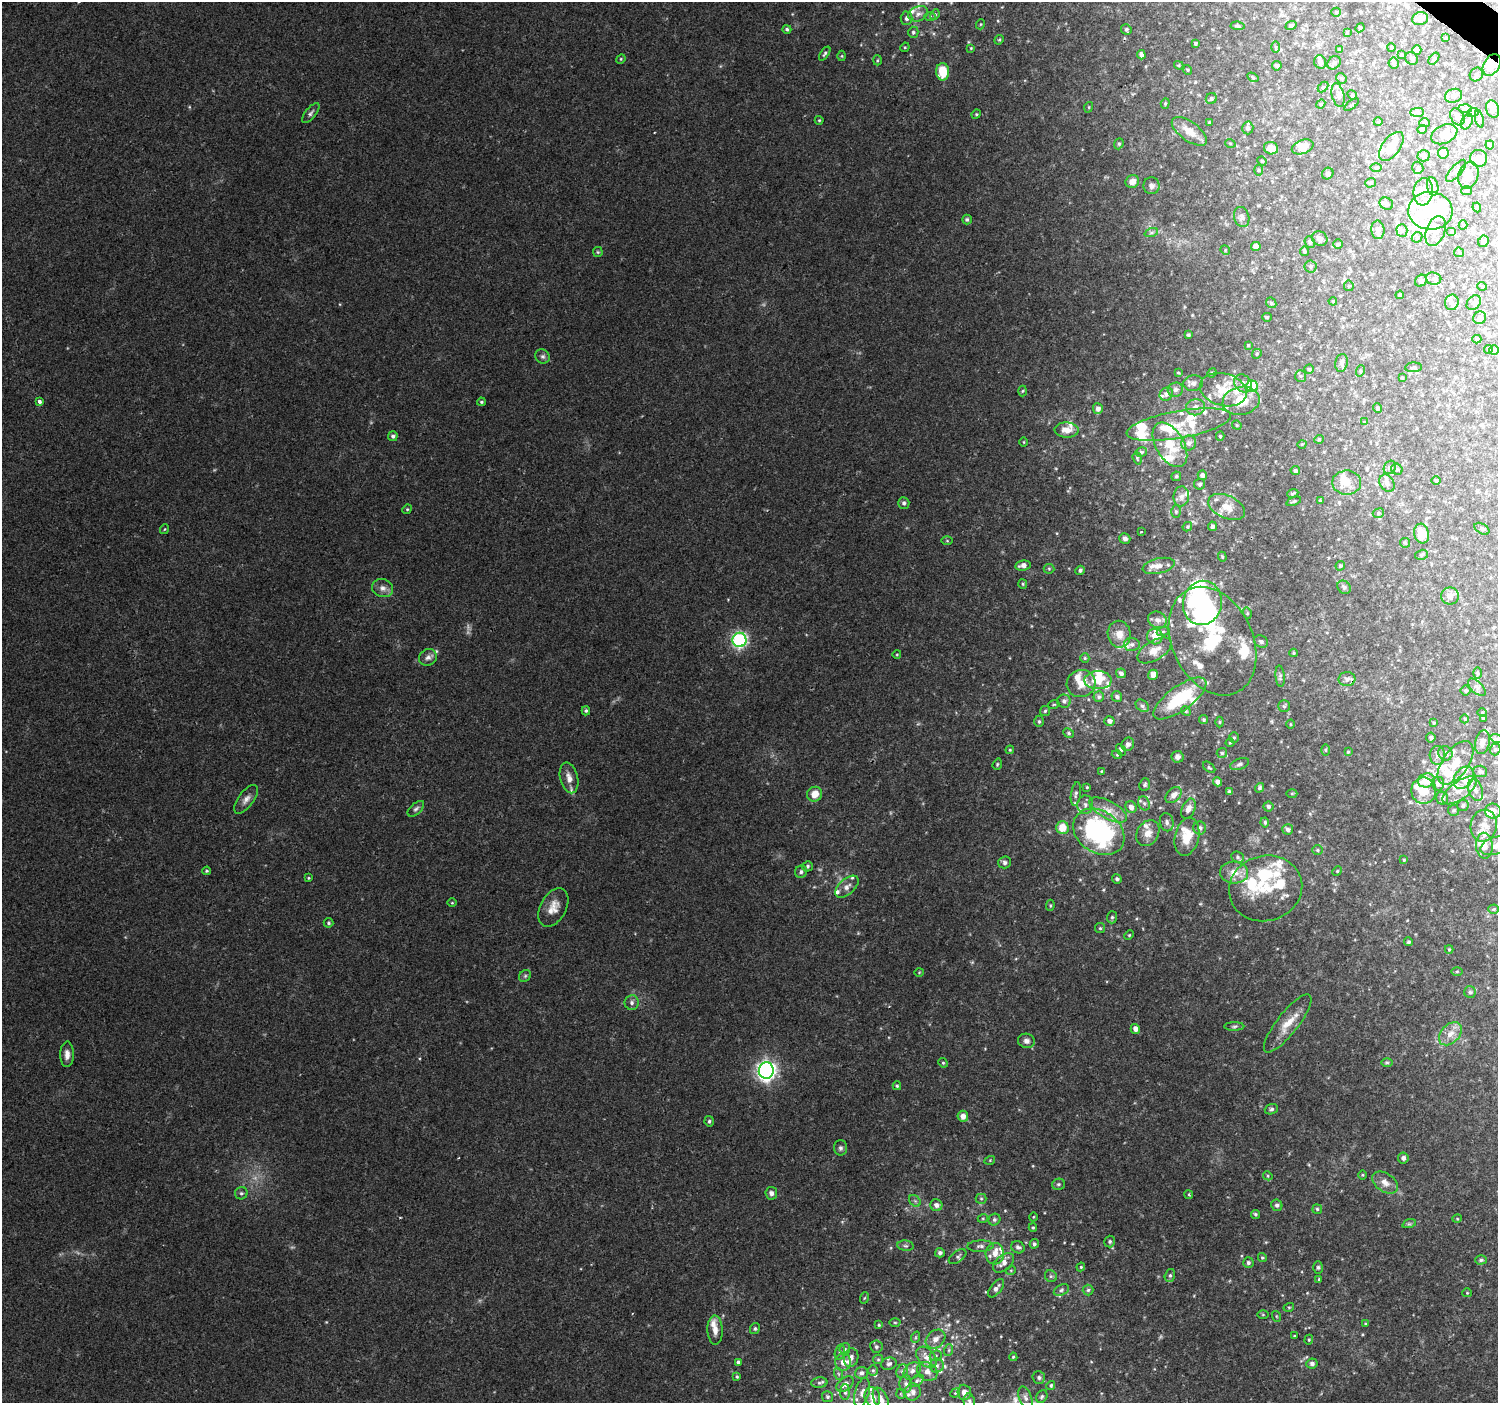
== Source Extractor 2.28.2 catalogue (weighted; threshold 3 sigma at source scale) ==
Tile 10 of 4 x 4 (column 2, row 3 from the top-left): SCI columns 1504-2999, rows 1645-3045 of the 5991 x 6023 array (HDU 1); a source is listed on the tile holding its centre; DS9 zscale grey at full resolution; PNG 1500 x 1405 px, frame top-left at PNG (2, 2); each listed source drawn as its Kron ellipse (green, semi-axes under 4 px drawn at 4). Shown black and unused: <1% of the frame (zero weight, under 2 of 3 exposures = <1% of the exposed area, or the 3 px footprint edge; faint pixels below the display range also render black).
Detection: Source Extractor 2.28.2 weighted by HDU 2 'WHT'; one run over the whole footprint, this tile lists its part. Background 0.127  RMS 0.0086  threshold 0.0387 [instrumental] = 3 sigma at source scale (4.5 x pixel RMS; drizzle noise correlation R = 1.50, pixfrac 1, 0.0396/0.0396 arcsec/px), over >= 5 px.
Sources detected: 542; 3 too faint to see at this stretch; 10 inside a brighter object's white glare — neither listed nor drawn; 85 inside a brighter listed object's ellipse — not listed separately; the other 444 listed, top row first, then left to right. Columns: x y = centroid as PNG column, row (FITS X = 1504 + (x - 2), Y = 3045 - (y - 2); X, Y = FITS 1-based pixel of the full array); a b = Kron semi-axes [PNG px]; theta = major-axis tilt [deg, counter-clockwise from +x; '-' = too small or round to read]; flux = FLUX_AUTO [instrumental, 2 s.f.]
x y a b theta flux
1336 12 5 4 - 0.98
918 14 10 7 21 4.2
935 15 5 4 - 1.4
930 16 6 4 1 1.2
906 18 7 6 - 2.8
1420 19 8 6 13 5.3
981 24 5 3 - 0.76
1238 26 7 4 -7 1.4
1291 26 5 4 - 1.8
1360 28 4 4 - 1
787 29 4 4 - 1.5
1126 29 5 5 - 1.9
913 32 5 5 - 1.6
1347 32 4 3 - 0.9
1446 38 3 3 - 0.91
999 40 5 4 - 1
1195 43 3 3 - 1.4
905 47 5 4 - 0.9
1276 47 6 4 -89 1.2
971 48 4 4 - 0.74
1391 48 4 3 - 0.96
1339 50 4 3 - 1.2
1417 50 5 4 - 3
825 54 8 4 55 1.6
1141 55 4 4 - 3.3
1402 55 3 2 - 0.72
842 56 5 3 - 0.81
1411 58 7 6 - 1.9
621 59 5 4 - 0.94
1434 59 7 4 53 1.3
877 60 5 3 - 0.89
1320 62 7 6 - 2.8
1334 63 7 6 - 2
1394 63 5 5 - 1.2
1179 65 4 4 - 1.1
1492 65 11 8 59 9.4
1277 66 5 5 - 1.8
1188 70 5 3 - 0.87
943 72 8 6 -88 21
1476 74 7 6 - 2.1
1253 77 6 4 -31 1.1
1341 78 6 4 -45 1.4
1323 87 6 4 45 1.1
1338 95 12 6 -76 3.8
1352 95 5 4 - 1.1
1453 96 9 7 19 3.5
1211 99 6 5 - 1.7
1165 103 5 4 - 1.3
1321 104 4 4 - 1
1352 105 8 3 40 0.9
1089 107 5 3 - 0.79
1465 109 7 4 -2 1.8
1493 109 9 6 -71 6.6
1417 112 7 4 1 2
1473 112 6 4 18 1.3
311 113 12 5 51 2.5
976 114 5 4 - 1
1457 117 9 6 -59 4
1479 119 9 3 -76 1.4
819 120 4 4 - 0.94
1378 122 4 3 - 0.73
1467 122 8 5 64 2.4
1209 123 4 3 - 1.5
1424 123 5 4 - 1.1
1248 128 6 6 - 2.5
1422 129 5 4 - 2.4
1189 131 20 9 -36 13
1444 134 14 9 25 8.1
1230 143 5 3 - 0.75
1119 144 6 4 68 1.2
1490 145 4 4 - 2.6
1391 146 17 9 54 14
1303 147 11 7 21 9.6
1271 148 7 6 - 6.9
1443 153 5 5 - 4.4
1423 156 6 5 - 3.6
1479 158 8 8 - 7.2
1262 161 5 4 - 1
1376 168 6 4 1 1.1
1418 168 6 5 - 1.7
1258 170 5 3 - 0.97
1456 171 14 5 49 3.3
1328 174 6 5 - 1.9
1468 175 14 9 70 8.9
1132 181 7 6 - 5.1
1371 183 5 5 - 1.3
1152 186 8 8 - 3.1
1433 187 9 5 -79 2.7
1467 191 5 4 - 1.3
1423 192 14 9 84 9.6
1386 204 7 6 - 2.3
1477 207 5 4 - 1.1
1430 211 22 19 -1 38
1242 217 10 7 -73 3.2
967 220 5 5 - 1.6
1463 225 4 4 - 0.84
1378 230 9 6 -85 4.3
1402 230 6 5 - 2
1436 231 15 9 70 11
1452 232 5 4 - 1.7
1151 233 7 4 19 1.7
1417 237 6 4 43 1.4
1320 239 8 7 - 3.4
1483 241 6 5 - 2.1
1310 242 6 5 - 1.9
1338 244 4 4 - 1.1
1256 247 4 4 - 7.8
1225 250 5 4 - 0.83
1304 251 5 4 - 1.5
598 252 5 5 - 1.2
1459 252 5 4 - 1.2
1311 266 6 6 - 2
1433 279 8 6 -4 2.9
1421 281 6 5 - 1.9
1349 286 5 5 - 1.1
1482 286 5 3 - 0.72
1400 295 4 4 - 1.9
1333 301 4 4 - 0.86
1452 302 8 6 79 3.1
1271 303 6 4 -44 1.2
1474 303 8 6 47 2.4
1267 317 5 4 - 1
1480 318 6 6 - 2.7
1188 335 3 3 - 1.2
1477 339 4 4 - 1.3
1248 345 3 3 - 0.78
1489 349 4 4 - 1.4
1494 350 5 4 - 1.2
1257 354 5 4 - 1.1
543 356 7 7 - 2.3
1341 363 9 6 77 2.7
1413 367 8 5 3 1.6
1309 369 4 4 - 1.2
1360 371 6 3 71 0.87
1178 373 4 3 - 0.86
1212 373 5 4 - 0.96
1301 376 6 5 - 1.5
1402 378 3 3 - 1.1
1193 383 10 7 9 3.9
1243 383 10 8 -47 5.1
1252 386 6 5 - 51
1175 390 8 7 - 3.5
1223 390 24 16 -15 21
1023 391 5 3 - 0.97
1166 394 7 6 - 3.4
39 401 4 3 - 3.8
1241 401 18 14 11 22
481 402 4 3 - 1.2
1196 407 10 8 7 4.8
1378 408 5 4 - 1.5
1098 409 5 5 - 3.6
1364 422 4 3 - 0.58
1179 424 53 13 10 27
1237 425 5 4 - 1.1
1067 430 12 7 -3 8.8
393 436 5 5 - 2.3
1220 436 4 4 - 1.2
1319 439 4 4 - 0.98
1024 442 5 3 - 0.73
1189 443 7 7 - 3.7
1302 444 4 3 - 0.66
1170 445 24 14 -59 22
1141 452 6 4 13 1.3
1137 458 6 4 -71 1.2
1390 467 7 5 57 2.3
1397 469 6 5 - 1.8
1295 471 5 4 - 1.9
1202 475 5 4 - 2.7
1176 476 5 4 - 1.4
1436 481 5 3 - 0.95
1347 483 14 12 -1 9.3
1387 483 9 7 -59 3.8
1200 484 5 5 - 2
1293 493 6 3 23 1.1
1181 496 10 8 83 4.4
1294 501 7 4 22 1.4
1320 501 4 4 - 1.1
904 503 6 5 - 1.9
1227 507 19 11 -25 13
407 509 5 4 - 1
1176 511 6 5 - 1.2
1378 513 5 4 - 1.3
1212 526 5 4 - 2.4
1187 527 5 4 - 0.98
165 529 5 3 - 0.77
1482 529 8 5 -30 1.8
1141 532 3 2 - 1.1
1422 534 10 7 -75 14
1125 538 6 5 - 2.8
947 541 6 4 -1 0.97
1405 543 5 4 - 1
1421 555 6 5 - 1.5
1222 557 5 4 - 1.1
1023 565 8 5 8 4.4
1159 566 16 7 14 6.4
1340 566 5 4 - 1.5
1049 569 5 5 - 1.2
1080 570 5 4 - 2.1
1023 584 5 4 - 1.1
1344 587 7 6 - 2.4
383 588 11 9 -18 4.9
1450 596 9 8 - 5.4
1202 603 22 19 78 140
1247 613 6 3 -73 0.98
1157 620 9 8 - 4.3
1163 631 6 4 19 1.2
1119 634 13 11 -81 8.7
1155 637 8 7 - 8.3
739 640 7 7 - 180
1213 641 57 40 -65 77
1261 641 7 6 - 2.1
1132 644 8 6 -5 2.7
1154 650 19 9 31 9.2
1294 653 4 4 - 1
897 654 4 3 - 0.69
428 657 9 8 - 3.7
1085 658 5 4 - 1.1
1121 673 5 4 - 2.8
1477 673 6 4 -90 1.1
1153 675 5 4 - 6.8
1280 676 11 4 -85 1.9
1347 679 8 7 - 3.4
1098 680 14 9 0 15
1081 683 14 13 - 9.9
1477 687 11 6 -45 3
1466 691 5 5 - 1.4
1099 697 5 5 - 1.9
1117 697 5 5 - 2.4
1180 698 31 12 36 48
1064 701 7 6 - 2.9
1054 704 6 3 19 0.89
1142 706 7 5 -39 2.1
1284 706 6 6 - 1.5
586 711 4 4 - 1.4
1045 711 5 5 - 1.2
1186 711 5 4 - 1.1
1482 712 5 3 - 0.84
1483 718 3 3 - 0.99
1465 719 4 3 - 0.64
1204 720 4 4 - 1.3
1039 721 5 4 - 1.3
1109 721 5 5 - 3.1
1219 722 5 3 - 0.92
1434 723 4 3 - 1
1291 724 4 3 - 0.78
1069 733 5 4 - 1.4
1234 738 5 5 - 1.2
1431 738 5 4 - 1.8
1497 739 6 4 -18 1.4
1482 742 12 7 79 5.4
1230 743 4 4 - 0.85
1128 744 7 6 - 2.7
1495 749 6 5 - 1.6
1010 750 4 4 - 0.94
1121 750 6 4 -60 1.2
1326 750 6 4 -89 1.1
1348 752 4 4 - 0.93
1222 753 5 5 - 1.4
1445 753 7 7 - 4
1117 755 5 3 - 0.81
1437 755 9 8 - 4
1178 757 6 6 - 3.1
1455 763 25 13 55 17
997 764 6 4 70 1.1
1240 764 10 5 20 2.4
1209 767 7 4 -40 1.4
1101 771 3 3 - 0.65
1480 771 7 5 -4 2.1
569 778 16 8 -76 6.6
1464 778 12 9 54 7.5
1426 780 8 7 - 16
1218 782 4 4 - 3.8
1438 784 7 6 - 4
1145 785 6 5 - 1.8
1087 787 4 4 - 0.95
1260 788 5 4 - 1.6
1460 790 20 9 36 11
1475 790 11 7 -70 4.2
1424 791 13 12 - 14
1229 792 4 3 - 1.9
1292 793 5 3 - 0.9
815 794 7 7 - 10
1076 794 12 5 82 2.5
1173 795 9 6 45 6
1442 798 6 6 - 3.2
246 799 17 7 53 5.2
1144 803 7 5 -67 2.2
1085 805 9 8 - 3.9
1463 806 6 5 - 2.1
1131 807 6 5 - 4.7
1268 807 5 5 - 2
416 809 10 5 42 2.4
1188 809 11 6 66 5.7
1108 810 21 9 -28 12
1453 810 5 5 - 1.6
1493 811 8 7 - 7.2
1167 822 9 6 -78 2.7
1265 822 5 4 - 1.5
1484 826 16 13 79 12
1062 828 6 6 - 13
1200 828 6 6 - 3.4
1288 829 5 5 - 2.6
1099 832 27 21 -34 160
1148 833 14 10 59 8.4
1187 837 19 12 77 17
1484 846 13 8 -87 9.6
1495 846 15 8 18 6.5
1317 850 5 4 - 1.2
1238 857 6 5 - 1.8
1404 860 4 3 - 0.89
1005 862 6 6 - 2.5
808 866 5 5 - 1.6
207 871 4 3 - 0.98
1337 871 5 4 - 1.1
801 872 6 6 - 2.1
1234 872 14 11 -3 11
309 878 3 3 - 0.8
1117 879 5 4 - 2
847 887 14 7 42 5.1
1266 888 37 32 15 46
452 903 5 3 - 0.76
1050 905 5 4 - 1
553 908 21 13 61 11
1494 909 5 4 - 1.2
1112 917 6 5 - 1.7
328 923 5 5 - 1.5
1100 928 5 5 - 1.2
1129 935 5 4 - 0.97
1409 942 4 4 - 1.7
1449 949 4 4 - 0.9
1457 971 5 3 - 0.89
919 972 5 3 - 0.69
525 976 6 5 - 1.6
1470 992 6 5 - 1.7
632 1003 7 7 - 3
1288 1023 36 10 52 16
1234 1026 10 4 1 1.7
1135 1029 5 4 - 5.1
1450 1034 13 9 45 8.4
1026 1041 8 7 - 3.5
67 1054 13 7 89 5.4
943 1063 5 4 - 1.1
1387 1063 6 4 0 1.2
766 1071 8 7 - 400
897 1086 4 4 - 1.2
1271 1109 7 5 19 1.9
963 1116 5 5 - 5.2
709 1121 5 4 - 1.5
840 1148 7 6 - 2.4
1403 1158 5 5 - 2.8
990 1160 5 3 - 0.77
1362 1175 5 3 - 0.76
1268 1176 5 4 - 0.99
1385 1183 14 9 -33 7
1058 1184 6 5 - 1.8
241 1193 6 6 - 2
771 1193 6 6 - 3.2
1189 1195 4 3 - 1
981 1199 5 5 - 1.2
915 1201 6 5 - 1.8
936 1205 6 6 - 3.7
1277 1205 6 5 - 2.5
1317 1209 5 4 - 1.3
1255 1214 4 4 - 1.4
1033 1217 4 3 - 0.66
983 1218 5 3 - 0.82
1457 1219 5 3 - 0.73
994 1220 6 5 - 1.9
1409 1224 7 4 18 1.4
1033 1227 4 4 - 0.99
1110 1242 6 5 - 1.4
1034 1244 4 4 - 1.9
906 1246 8 5 -7 1.8
980 1246 13 5 2 3.3
1018 1247 7 6 - 2.3
940 1253 5 4 - 2.5
995 1254 11 9 -87 7.9
958 1257 10 5 37 1.9
1262 1258 4 4 - 1.1
1481 1260 6 4 1 1.5
1003 1263 12 7 40 6.3
1248 1263 5 5 - 2
1081 1267 4 4 - 0.9
1318 1267 6 5 - 1.6
1011 1270 5 3 - 0.83
1170 1275 6 5 - 1.8
1051 1276 6 5 - 1.7
1319 1279 4 3 - 1.1
996 1288 11 5 51 3.9
1061 1290 8 5 28 2.2
1088 1290 5 5 - 1.6
1467 1293 4 4 - 0.93
864 1298 6 3 70 0.93
1289 1307 5 3 - 0.87
1263 1315 5 3 - 0.79
1276 1316 5 3 - 0.78
895 1322 5 3 - 0.84
1365 1324 4 4 - 0.76
879 1325 4 3 - 0.93
755 1328 6 4 60 1.4
715 1330 14 7 -89 6.5
1294 1336 3 2 - 0.77
916 1337 6 3 71 1
935 1339 11 8 40 4.8
1309 1340 5 4 - 1.1
876 1347 6 6 - 2
845 1349 6 5 - 1.4
949 1350 6 4 71 1.1
840 1352 8 5 76 2
936 1356 6 5 - 1.7
926 1357 12 8 -49 5.8
1013 1357 4 4 - 1.1
851 1358 9 7 80 3.5
878 1359 5 4 - 1.1
738 1362 4 4 - 2
843 1362 9 7 81 6.4
1312 1363 6 5 - 2.5
889 1364 8 6 17 2.2
937 1366 7 7 - 2.7
873 1370 5 5 - 1.4
902 1371 7 5 67 1.9
912 1371 10 7 46 4.2
927 1371 11 9 -33 4.7
861 1373 6 6 - 2.5
839 1374 6 4 -70 1.2
737 1377 4 3 - 1.1
1039 1378 6 6 - 2.1
917 1381 8 5 39 1.8
819 1383 8 5 6 1.9
845 1384 10 6 35 4.8
906 1384 9 6 -89 3.3
1051 1385 4 4 - 1.5
845 1392 8 5 89 1.7
913 1392 8 8 - 3.7
964 1392 8 6 -87 5
862 1393 15 7 75 4.3
955 1393 5 4 - 0.94
901 1394 5 3 - 0.69
1042 1396 7 5 59 1.8
828 1397 5 5 - 1.4
872 1397 10 7 -76 6.7
1025 1398 11 6 -68 3.5
881 1399 12 7 -64 6.4
969 1402 8 5 -79 2
Overlapping masked pixels (flux is a lower limit): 2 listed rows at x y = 1492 65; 1347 679
Isophote crosses this tile's border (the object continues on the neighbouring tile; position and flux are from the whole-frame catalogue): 6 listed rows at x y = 1493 109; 1497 739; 1493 811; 1495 846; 881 1399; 969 1402
Unlisted compact peaks at least as high as the median listed source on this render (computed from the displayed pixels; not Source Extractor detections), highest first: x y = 326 1322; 1057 533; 1033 1166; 1005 1210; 189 107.